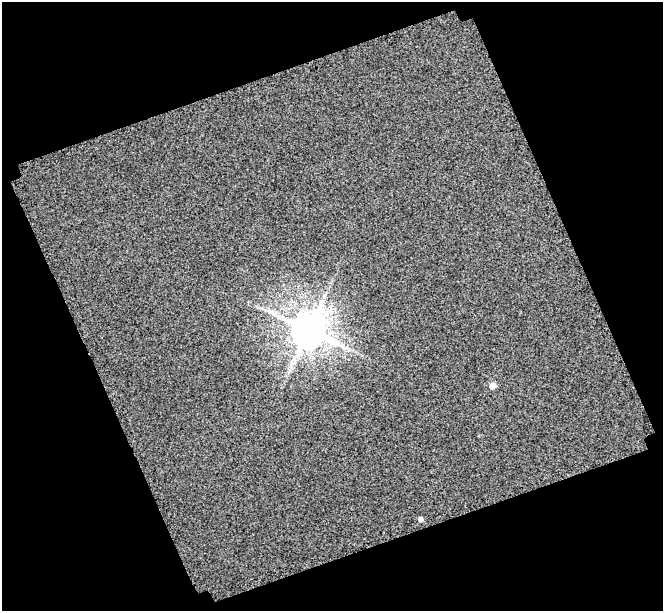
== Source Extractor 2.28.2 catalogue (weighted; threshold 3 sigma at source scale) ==
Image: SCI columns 3777-4437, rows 1776-2384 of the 5533 x 5376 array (HDU 1 of 3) = the unmasked area's bounding box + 8 px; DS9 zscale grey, full resolution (1 PNG px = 1 image px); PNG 665 x 613 px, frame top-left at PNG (2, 2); no overlay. Shown black and unused: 42% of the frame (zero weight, under 3 of 4 exposures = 20% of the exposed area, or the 3 px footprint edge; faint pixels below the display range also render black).
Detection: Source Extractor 2.28.2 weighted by HDU 2 'WHT'. Background -0.116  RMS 1.5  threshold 6.93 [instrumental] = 3 sigma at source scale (4.5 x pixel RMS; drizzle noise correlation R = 1.50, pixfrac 1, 0.0396/0.0396 arcsec/px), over >= 5 px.
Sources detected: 3; all 3 listed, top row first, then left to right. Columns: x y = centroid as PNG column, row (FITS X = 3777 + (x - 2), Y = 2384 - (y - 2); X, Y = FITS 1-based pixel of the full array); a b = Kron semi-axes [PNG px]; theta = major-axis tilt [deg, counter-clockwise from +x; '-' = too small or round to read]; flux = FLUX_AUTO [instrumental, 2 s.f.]
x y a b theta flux
308 330 10 10 - 410000
493 385 5 5 - 1700
420 519 5 4 - 560